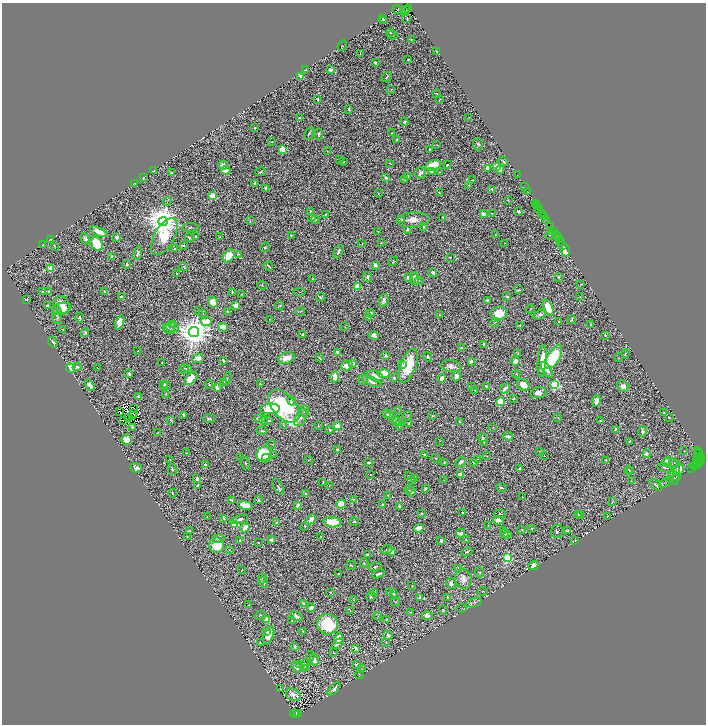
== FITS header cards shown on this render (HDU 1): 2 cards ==
NAXIS1  =                 1408
NAXIS2  =                 1444

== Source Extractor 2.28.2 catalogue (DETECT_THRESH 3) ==
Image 1408 x 1444 px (HDU 1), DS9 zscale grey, zoomed out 1/2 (1 PNG px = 2 x 2 image px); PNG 708 x 726 px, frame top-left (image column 1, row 1443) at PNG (2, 3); each listed source drawn as its Kron ellipse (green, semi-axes under 4 px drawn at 4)
Background 0.719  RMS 0.013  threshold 0.0382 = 3 sigma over >= 5 px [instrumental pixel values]
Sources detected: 885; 111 cannot appear on this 1/2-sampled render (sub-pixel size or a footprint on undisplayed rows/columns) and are neither listed nor drawn; of the other 774, the 500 brightest by FLUX_AUTO listed and drawn (274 fainter detections omitted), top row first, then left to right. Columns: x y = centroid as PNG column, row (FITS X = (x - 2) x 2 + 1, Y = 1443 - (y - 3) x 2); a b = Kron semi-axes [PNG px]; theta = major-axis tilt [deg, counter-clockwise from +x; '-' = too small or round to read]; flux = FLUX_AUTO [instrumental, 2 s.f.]
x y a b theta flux
408 8 4 2 - 110
397 10 4 1 - 74
405 10 2 1 - 280
405 12 2 1 - 360
383 18 2 2 - 2.3
407 19 3 2 - 2.5
383 21 2 2 - 1.6
390 32 3 2 - 2.4
392 35 5 1 - 1.4
411 39 2 2 - 1.5
342 46 5 3 - 2.5
436 52 3 2 - 1.9
360 54 2 1 - 1.4
408 60 2 2 - 2.6
375 63 3 2 - 4.9
306 70 4 2 - 12
330 70 4 4 - 5.9
301 76 4 3 - 11
387 77 6 3 41 3.9
391 89 2 2 - 1.7
437 93 4 2 - 1.4
318 99 2 2 - 11
440 100 3 2 - 1.3
349 109 3 2 - 5.9
299 117 3 2 - 4.4
469 117 3 1 - 1.6
404 122 4 3 - 4.7
254 128 3 2 - 1.8
309 133 6 2 59 5.3
392 133 2 2 - 3.4
319 134 5 3 - 6.1
396 140 2 2 - 2.1
272 142 2 2 - 2.1
478 144 6 5 - 5.9
437 145 2 2 - 1.5
283 149 3 3 - 130
429 149 3 2 - 2.3
327 151 3 2 - 1.5
339 159 3 2 - 1.3
503 161 5 2 - 3.5
343 162 3 2 - 1.9
390 163 3 1 - 1.4
223 165 4 3 - 22
433 165 8 5 19 85
447 165 3 2 - 2.1
497 166 3 3 - 82
487 168 4 3 - 25
500 169 4 3 - 27
226 170 5 3 - 23
154 171 3 2 - 4.6
432 171 4 3 - 5.7
261 172 5 3 - 4
439 172 3 3 - 2.3
172 173 2 2 - 4.1
420 173 6 5 - 9.1
517 175 2 1 - 35
408 176 4 3 - 8.4
143 177 3 2 - 2.2
386 178 3 3 - 7.5
405 180 4 3 - 1.8
473 180 3 2 - 3
254 183 4 2 - 4.2
135 184 3 2 - 1.7
469 185 3 2 - 1.6
525 187 2 1 - 40
266 188 3 2 - 9.2
492 189 4 3 - 5.1
528 191 3 1 - 99
439 192 2 2 - 2.3
378 193 4 3 - 2.2
213 196 3 3 - 130
508 200 3 1 - 1.5
167 201 4 1 - 1.5
535 203 2 1 - 31
536 205 2 1 - 43
538 206 2 1 - 24
539 208 2 1 - 55
519 211 3 2 - 5.7
311 212 4 3 - 6.9
492 213 2 2 - 1.4
542 213 4 1 - 150
325 214 3 1 - 1.9
483 214 3 2 - 15
312 217 4 2 - 7.7
443 217 3 3 - 3.3
544 217 4 1 - 48
402 219 4 3 - 2.4
315 220 4 4 - 3.2
413 220 16 7 2 26
546 220 4 2 - 130
163 221 5 4 - 6400
250 221 4 2 - 1.5
190 227 8 4 3 5.2
424 227 3 3 - 2.9
550 227 2 1 - 41
407 229 3 2 - 3.7
378 231 2 1 - 1.5
553 231 3 1 - 91
99 232 9 4 -22 36
555 234 3 2 - 100
291 235 3 3 - 2.7
495 235 3 2 - 1.8
550 235 4 3 - 1.7
164 236 20 10 61 150
195 237 4 2 - 2.2
220 237 3 2 - 1.7
557 237 2 1 - 33
116 238 4 3 - 7.2
189 238 5 2 - 3
50 239 3 2 - 2.9
85 239 6 3 -63 9.2
558 239 2 1 - 73
561 242 4 1 - 24
381 243 2 2 - 2.7
504 243 2 2 - 1.5
97 244 7 5 -62 170
362 244 4 3 - 1.6
43 245 3 2 - 1.7
184 245 3 2 - 1.9
563 245 2 1 - 80
54 246 4 2 - 1.7
265 247 5 3 - 3.7
175 249 3 2 - 2
566 250 6 3 -85 98
338 252 7 3 63 6.4
138 253 7 3 74 6.5
238 254 2 2 - 2.3
229 256 7 5 55 52
112 257 4 4 - 4.2
450 257 2 2 - 3
393 262 5 4 - 4
127 264 2 2 - 17
375 265 3 3 - 19
268 266 5 2 - 6.7
184 267 4 3 - 2
51 269 3 2 - 100
433 273 4 3 - 9.6
177 274 3 2 - 3.3
368 277 5 4 - 6.5
558 277 3 2 - 2.3
408 278 4 3 - 7
313 279 4 3 - 2.5
414 279 6 3 -83 19
419 280 4 3 - 2.7
262 285 5 3 - 2.4
581 285 3 1 - 1.6
357 287 2 2 - 76
519 290 3 2 - 3.3
43 291 3 3 - 2.9
48 291 3 3 - 2.2
105 291 2 2 - 2.9
232 292 4 2 - 3.7
299 292 6 3 -5 2.5
241 294 2 2 - 1.8
121 296 4 2 - 3.6
507 296 3 2 - 3.1
320 297 5 4 - 4.1
580 297 3 3 - 1.5
27 299 3 2 - 1.9
384 300 6 4 71 10
488 300 4 2 - 11
213 302 5 4 - 43
62 305 9 7 -57 33
236 305 3 3 - 53
48 306 3 2 - 7
279 306 5 3 - 2.6
548 307 8 4 -65 82
62 309 10 6 11 25
530 309 4 2 - 1.4
199 310 3 2 - 1.4
228 312 2 2 - 7.1
301 312 4 3 - 2.7
370 313 4 2 - 8.6
499 313 8 7 - 50
203 314 3 2 - 1.4
57 315 9 5 -89 7.9
439 315 3 3 - 2.4
539 315 6 4 32 11
368 317 3 2 - 6.1
57 318 5 4 - 4.9
79 318 5 2 - 6.7
270 319 2 2 - 2
572 319 4 2 - 3.2
120 322 7 4 70 21
206 322 5 4 - 55
495 322 5 2 - 2.2
558 322 2 2 - 3.6
172 324 3 2 - 1.4
520 325 4 3 - 3.8
591 325 4 3 - 1.8
172 327 7 3 -7 3.5
223 327 5 3 - 33
345 327 4 3 - 1.5
63 329 4 4 - 2.6
169 329 6 4 -35 7.2
194 332 5 5 - 6700
85 333 4 3 - 3.8
303 334 2 2 - 4
605 335 3 2 - 2.6
374 336 5 3 - 18
53 342 5 2 - 8.9
484 344 3 2 - 13
461 348 3 2 - 2.4
138 351 2 2 - 2
337 352 3 3 - 4.7
625 353 4 2 - 2
518 354 3 2 - 1.6
386 355 2 2 - 14
428 357 5 3 - 3.8
553 357 13 6 60 180
198 358 6 4 9 22
287 358 8 5 24 33
319 358 4 2 - 4.4
619 358 3 2 - 2
223 361 3 2 - 5.1
471 361 2 2 - 35
515 361 4 3 - 26
542 361 16 4 84 45
162 362 2 2 - 1.4
353 363 3 3 - 12
402 365 3 2 - 4.6
347 366 6 5 - 32
408 366 18 7 69 94
451 366 10 6 -7 17
77 367 4 3 - 6.7
97 367 2 2 - 1.5
70 368 5 4 - 55
184 369 5 2 - 3.1
187 369 3 2 - 8
547 370 9 3 -57 19
129 374 3 2 - 10
384 374 6 4 -2 61
516 374 4 4 - 2.6
376 376 9 5 -30 23
456 376 5 3 - 18
335 377 6 3 -88 25
191 378 8 4 45 43
227 378 7 3 70 2.7
394 378 3 3 - 4.1
442 379 4 3 - 23
363 380 5 4 - 3.5
372 381 10 4 -25 13
224 383 3 3 - 2.6
164 384 3 2 - 8.8
209 384 4 3 - 2.6
260 384 2 2 - 3.5
90 385 6 3 -56 13
166 385 3 3 - 2.6
523 385 7 5 -36 34
555 385 3 3 - 410
471 386 3 2 - 3.1
486 386 3 2 - 4.7
623 386 6 5 - 12
217 388 3 2 - 8
505 389 5 3 - 11
475 390 2 1 - 1.5
538 392 8 5 18 15
166 395 4 3 - 1.7
139 397 2 2 - 14
514 398 4 2 - 3.2
292 401 5 3 - 2.8
596 401 6 3 83 18
500 402 3 3 - 250
284 406 19 11 -48 480
133 408 2 1 - 2.8
270 409 10 5 3 74
399 410 4 2 - 1.5
119 411 2 1 - 6.4
304 411 5 3 - 3.5
664 412 3 2 - 2.8
134 414 2 1 - 2.7
387 414 3 2 - 4.8
389 414 3 3 - 6.6
132 415 2 1 - 2.1
183 415 3 2 - 4.7
408 416 5 3 - 2.1
432 416 3 2 - 1.9
129 417 4 1 - 1.5
669 417 5 3 - 2.7
258 418 3 3 - 17
301 418 9 5 59 11
558 418 2 2 - 1.8
209 419 5 3 - 5.1
171 420 4 3 - 4.2
264 420 4 4 - 3.4
123 421 2 1 - 2.9
269 421 3 2 - 3.2
395 421 5 3 - 5.3
600 421 4 3 - 3.1
397 422 4 3 - 3
459 422 2 1 - 1.6
409 423 3 2 - 5.4
284 425 3 3 - 2.6
399 425 4 2 - 1.9
318 426 3 3 - 1.7
337 426 3 2 - 98
132 427 4 2 - 5
493 427 2 2 - 1.5
615 429 3 2 - 4.3
330 430 3 3 - 5.1
262 431 5 3 - 2.7
642 432 5 3 - 8.9
158 433 4 2 - 2.2
508 436 5 2 - 11
483 437 3 2 - 1.8
127 440 5 5 - 35
483 440 6 4 -85 6.8
440 441 3 1 - 1.5
629 441 3 2 - 2.2
272 444 4 2 - 1.5
338 449 2 2 - 14
698 450 2 1 - 7.2
540 451 2 2 - 1.9
684 451 3 3 - 1.7
698 452 2 1 - 78
186 453 4 3 - 2
264 454 8 6 48 210
274 454 2 2 - 1.4
646 454 3 3 - 7.9
699 454 2 1 - 21
425 455 3 2 - 5.1
487 456 4 2 - 1.4
544 456 2 2 - 2.9
700 456 3 1 - 31
240 458 2 2 - 1.5
266 458 4 3 - 18
436 458 5 3 - 2.3
701 458 2 1 - 38
478 459 2 1 - 1.6
696 459 3 1 - 18
170 460 2 1 - 1.4
309 460 4 2 - 1.6
606 460 2 2 - 4.8
700 460 3 2 - 91
702 460 3 1 - 68
697 461 2 1 - 73
444 462 4 2 - 2.4
461 462 6 3 33 10
473 462 3 3 - 6
667 462 5 4 - 38
674 462 4 2 - 2.2
368 463 3 2 - 6
698 463 2 2 - 170
246 464 6 2 -70 3.2
205 465 4 4 - 5.3
696 465 2 1 - 48
695 466 2 1 - 42
674 467 9 4 -68 7.4
136 468 6 4 -20 14
665 468 8 3 -13 6.8
691 468 2 1 - 13
519 469 3 2 - 4.7
679 469 6 4 54 28
172 470 6 3 -74 3.7
629 470 4 2 - 1.6
630 470 3 2 - 1.7
370 474 2 2 - 1.7
460 475 2 2 - 58
408 476 2 2 - 1.7
677 476 3 2 - 1.6
415 478 3 2 - 3.1
673 478 7 5 -67 5.9
197 479 2 2 - 17
411 480 3 2 - 13
444 480 4 2 - 1.5
671 480 4 2 - 1.7
631 481 4 2 - 1.4
666 482 8 3 34 3.9
323 483 4 2 - 1.9
197 485 3 2 - 2.7
329 485 3 2 - 1.8
656 485 7 3 -42 3.6
278 487 9 4 -61 7.1
501 487 5 2 - 5.7
425 488 4 2 - 5.1
408 490 3 3 - 2.3
411 492 4 4 - 6.7
173 493 4 2 - 1.9
306 494 3 2 - 5.3
388 495 2 1 - 1.4
522 497 2 2 - 1.9
354 499 4 4 - 3.2
231 500 3 2 - 4.2
259 500 4 2 - 2.9
612 501 3 2 - 1.8
341 504 5 4 - 49
245 505 7 4 -10 58
297 505 3 2 - 12
382 505 3 2 - 3.8
399 506 3 3 - 6.3
462 512 2 2 - 2.9
422 513 2 2 - 1.6
500 514 6 3 -1 3.5
578 514 3 2 - 2.6
581 515 4 3 - 4.9
608 516 4 2 - 2
207 517 2 1 - 1.4
224 518 4 3 - 2.7
240 519 9 3 14 11
311 519 5 3 - 17
498 520 5 3 - 22
276 522 3 2 - 2.3
332 522 9 5 -8 69
354 522 4 3 - 3.2
234 524 3 3 - 140
488 525 2 2 - 2.6
305 526 3 1 - 2
245 528 5 4 - 31
419 528 5 3 - 41
532 528 3 2 - 3.6
522 529 3 2 - 1.4
190 530 2 2 - 1.7
504 530 4 2 - 2.2
557 531 7 6 - 5.7
567 531 3 3 - 2.2
461 533 4 2 - 29
504 533 4 2 - 6.1
507 534 3 3 - 9.2
187 536 3 2 - 1.5
320 537 2 2 - 2.4
218 539 6 3 6 5
271 540 3 3 - 11
466 540 2 2 - 2.4
575 540 3 2 - 1.3
240 541 3 2 - 3.7
441 541 3 3 - 7.8
258 543 2 2 - 2
217 545 7 7 - 63
230 550 3 2 - 1.4
387 550 6 2 13 2.3
391 551 4 4 - 25
467 552 6 3 23 4.8
367 555 3 2 - 5.8
507 558 3 3 - 430
364 563 4 3 - 3.2
351 565 5 2 - 2.3
533 565 5 4 - 14
375 567 6 2 15 3.7
458 568 3 3 - 2.2
242 570 2 1 - 1.5
479 572 5 4 - 3.6
339 574 2 2 - 3.4
378 574 6 2 24 7.3
262 578 5 2 - 2.9
463 579 10 8 -69 25
263 582 5 3 - 2.8
451 583 5 4 - 12
412 586 3 2 - 2.5
483 591 4 2 - 1.9
375 592 3 2 - 3.4
390 592 2 2 - 2.3
331 593 3 2 - 2.3
394 594 4 3 - 4.2
371 597 4 3 - 3.4
420 597 3 2 - 10
447 597 4 3 - 3
353 600 4 2 - 1.6
395 602 4 3 - 2.3
474 603 8 4 14 5.6
304 604 3 2 - 2.6
249 605 2 2 - 1.8
311 608 4 3 - 9.2
462 608 5 2 - 1.4
350 610 2 1 - 1.5
443 610 4 3 - 3.7
411 612 2 2 - 1.3
260 615 5 3 - 2.9
296 616 6 3 -26 19
378 616 4 2 - 1.9
427 616 5 4 - 16
267 620 4 4 - 19
292 620 3 1 - 2.2
387 620 3 2 - 2.5
328 624 10 10 - 140
266 631 3 3 - 2.3
303 631 2 1 - 1.4
269 635 9 4 69 32
388 635 5 3 - 6.2
339 638 5 3 - 35
386 642 3 2 - 1.7
260 643 4 1 - 1.6
338 644 7 2 33 9.1
295 646 3 3 - 9.2
356 648 4 3 - 7.5
333 653 3 2 - 1.3
310 656 5 3 - 3.7
314 660 6 4 -85 11
305 664 5 3 - 3
299 665 4 2 - 2
356 665 4 3 - 6.2
296 667 6 4 -53 11
304 668 3 3 - 2
361 669 3 3 - 2
359 674 4 2 - 1.6
280 688 4 3 - 1.5
334 689 8 3 46 9.1
293 695 8 5 -25 18
294 713 4 2 - 300
299 714 2 1 - 73
296 715 2 1 - 240
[274 fainter detections neither listed nor drawn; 111 sub-pixel or undisplayed-footprint detections neither listed nor drawn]